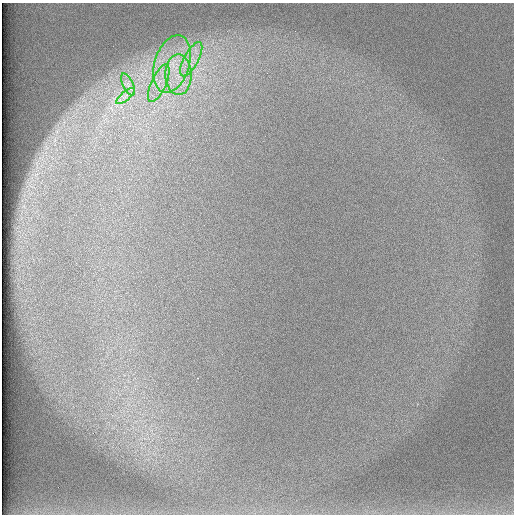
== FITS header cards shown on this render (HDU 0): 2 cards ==
NAXIS1  =                  512 /
NAXIS2  =                  512 /

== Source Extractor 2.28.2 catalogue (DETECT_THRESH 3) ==
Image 512 x 512 px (HDU 0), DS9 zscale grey, 1 PNG px = 1 image px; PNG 516 x 516 px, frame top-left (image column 1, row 512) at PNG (2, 3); each listed source drawn as its Kron ellipse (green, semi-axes under 4 px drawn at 4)
Background 97.1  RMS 2.9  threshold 8.68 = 3 sigma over >= 5 px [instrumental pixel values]
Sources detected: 6; all 6 listed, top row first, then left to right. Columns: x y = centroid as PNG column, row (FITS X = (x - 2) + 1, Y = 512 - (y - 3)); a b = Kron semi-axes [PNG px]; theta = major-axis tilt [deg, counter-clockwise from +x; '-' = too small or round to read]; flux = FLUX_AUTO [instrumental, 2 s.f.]
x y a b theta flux
191 59 19 7 62 2700
172 64 29 17 73 9800
178 75 20 13 -89 5700
159 83 20 7 66 2900
128 85 12 5 -64 1000
126 96 11 3 40 860